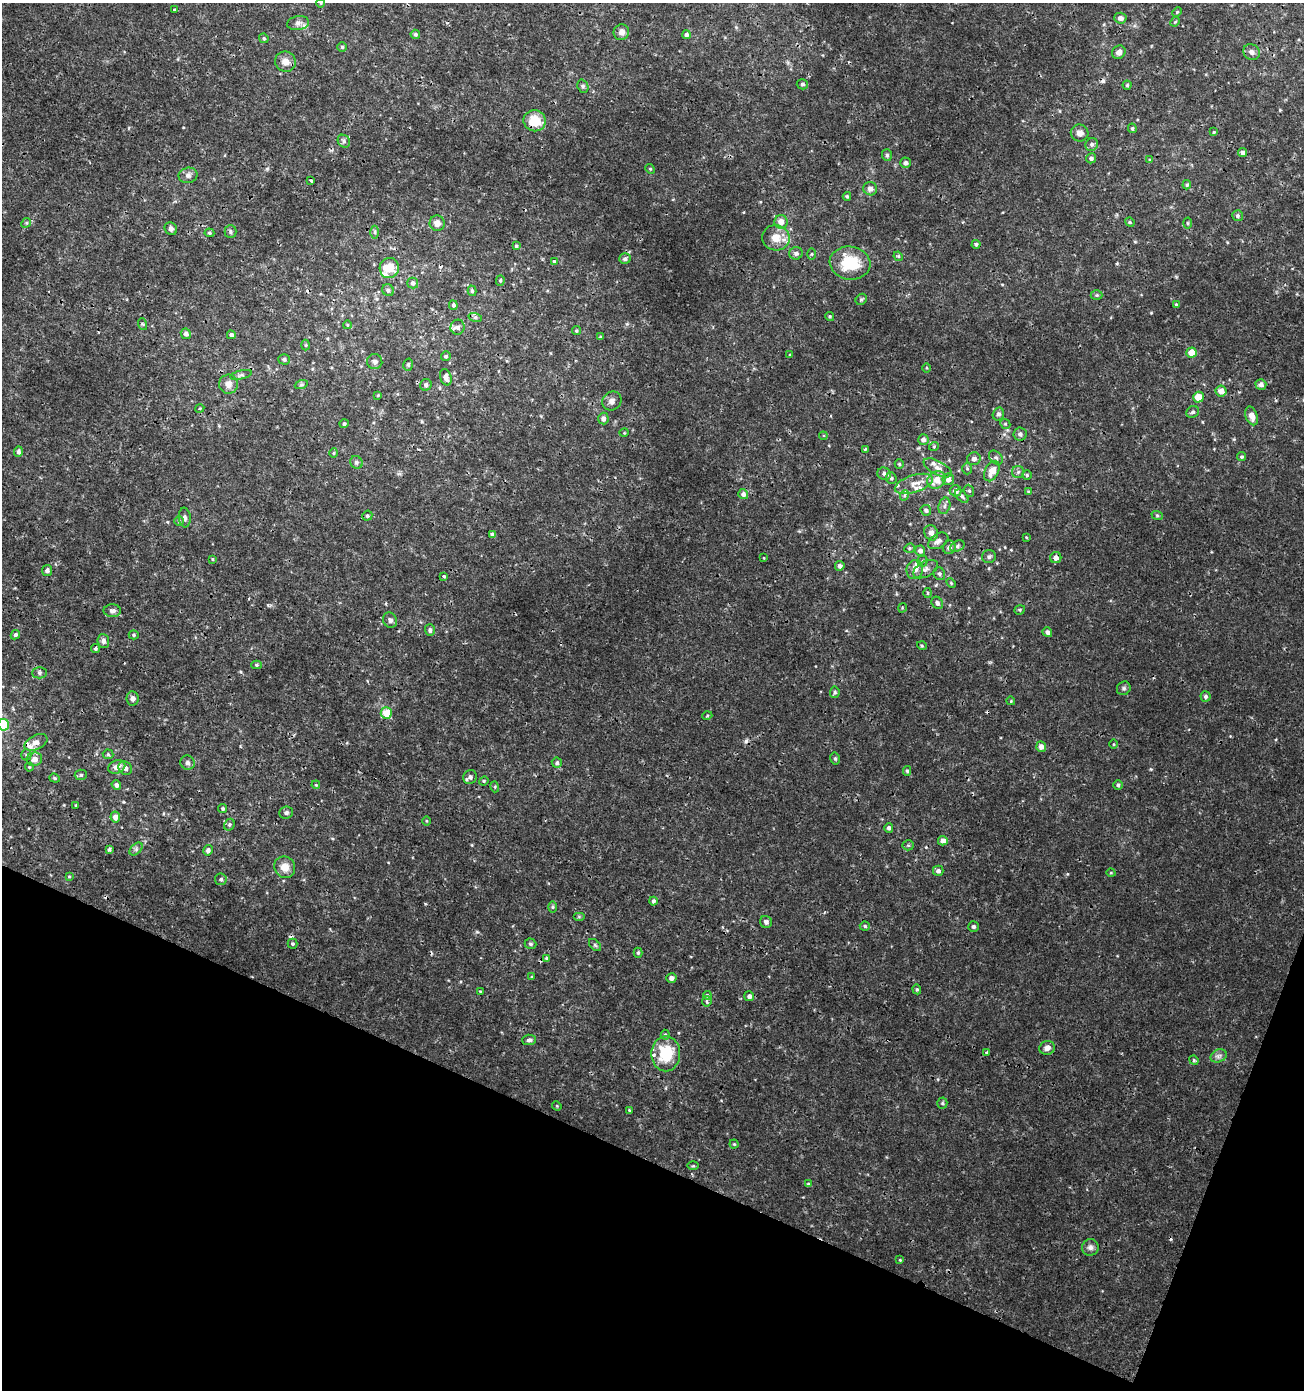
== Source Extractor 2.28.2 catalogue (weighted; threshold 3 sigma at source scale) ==
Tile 15 of 4 x 4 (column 3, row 4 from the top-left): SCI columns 2878-4179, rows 1-1388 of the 5691 x 5560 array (HDU 1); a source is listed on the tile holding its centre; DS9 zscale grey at full resolution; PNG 1306 x 1392 px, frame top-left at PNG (2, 3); each listed source drawn as its Kron ellipse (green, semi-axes under 4 px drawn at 4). Shown black and unused: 19% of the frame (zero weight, under 3 of 4 exposures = <1% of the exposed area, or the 3 px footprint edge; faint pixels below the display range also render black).
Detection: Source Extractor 2.28.2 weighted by HDU 2 'WHT'; one run over the whole footprint, this tile lists its part. Background 0.00201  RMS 0.001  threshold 0.00451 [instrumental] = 3 sigma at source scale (4.5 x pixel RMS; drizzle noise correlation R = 1.50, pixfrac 1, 0.0396/0.0396 arcsec/px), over >= 5 px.
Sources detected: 268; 10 cosmic-ray / hot-pixel residue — neither listed nor drawn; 13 inside a brighter listed object's ellipse — not listed separately; the other 245 listed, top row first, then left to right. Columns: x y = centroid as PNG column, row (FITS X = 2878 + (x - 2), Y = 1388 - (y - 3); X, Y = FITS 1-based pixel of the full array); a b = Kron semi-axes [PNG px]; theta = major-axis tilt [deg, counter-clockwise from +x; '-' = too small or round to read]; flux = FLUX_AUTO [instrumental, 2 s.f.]
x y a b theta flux
321 3 4 3 - 0.07
175 10 4 3 - 0.15
1177 12 5 4 - 0.13
1120 18 6 5 - 0.44
1175 22 5 4 - 0.12
298 23 11 7 11 0.41
621 32 8 7 - 0.48
415 34 5 4 - 0.2
686 35 4 4 - 0.28
264 38 5 4 - 0.16
342 47 5 4 - 0.16
1119 52 7 6 - 0.49
1252 52 9 7 -43 0.39
285 62 10 10 - 0.84
802 84 6 5 - 0.19
1127 85 4 4 - 0.14
583 86 7 5 -70 0.19
535 121 11 10 - 2.1
1132 128 5 4 - 0.17
1214 132 4 3 - 0.11
1080 133 9 8 - 0.57
344 141 7 5 -50 0.23
1092 144 7 6 - 0.28
1242 153 4 4 - 0.31
887 155 6 5 - 0.2
1091 158 5 5 - 0.27
1150 160 4 4 - 0.15
905 163 5 5 - 0.28
650 169 5 4 - 0.12
188 175 9 7 12 0.39
311 181 3 3 - 0.14
1187 185 5 4 - 0.15
870 189 7 6 - 0.51
847 196 4 3 - 0.14
1237 216 5 5 - 0.19
781 222 7 6 - 0.82
1130 222 5 4 - 0.14
26 223 5 4 - 0.12
437 223 8 7 - 0.65
1187 223 5 3 - 0.12
171 229 7 5 -49 0.29
231 232 6 6 - 0.21
375 232 6 4 90 0.18
209 233 5 4 - 0.15
776 238 14 12 -13 1.5
976 244 4 4 - 0.19
516 246 4 4 - 0.13
796 253 6 6 - 0.35
812 254 5 4 - 0.12
898 256 5 4 - 0.12
625 259 6 5 - 0.26
554 261 4 3 - 0.26
850 263 20 16 -8 4
389 268 10 9 - 1.4
500 280 5 4 - 0.14
413 283 5 5 - 0.35
388 290 6 5 - 0.27
472 291 5 4 - 0.17
1097 295 6 5 - 0.16
861 299 6 5 - 0.17
453 305 5 4 - 0.2
1176 305 4 3 - 0.12
830 316 4 4 - 0.12
475 317 7 4 -17 0.2
142 324 6 3 -70 0.12
347 325 4 3 - 0.077
458 327 7 7 - 0.29
576 331 4 4 - 0.13
186 334 5 5 - 0.37
231 335 4 4 - 0.32
600 337 4 4 - 0.099
305 345 5 3 - 0.1
1191 352 5 5 - 1.3
790 355 4 3 - 0.079
446 356 5 4 - 0.19
284 359 5 5 - 0.23
375 362 7 7 - 0.35
408 365 6 5 - 0.16
926 368 4 3 - 0.091
241 375 11 4 13 0.25
446 377 8 5 -73 0.55
228 384 9 9 - 0.69
1261 384 5 5 - 0.42
301 385 6 4 19 0.17
426 385 6 5 - 0.31
1221 391 5 5 - 0.91
378 395 4 3 - 0.09
1198 397 5 5 - 1.5
612 401 10 9 - 0.48
200 408 4 3 - 0.095
1193 412 7 5 34 0.21
998 414 6 5 - 0.28
1252 416 10 6 -71 0.81
603 419 6 5 - 0.43
344 424 4 4 - 0.2
1005 424 5 4 - 0.13
624 433 5 3 - 0.08
1020 434 6 6 - 0.39
823 436 4 3 - 0.13
923 440 5 5 - 0.43
934 446 5 3 - 0.089
865 449 4 3 - 0.11
18 452 5 4 - 0.33
334 453 4 4 - 0.11
996 457 8 5 -47 0.26
1242 457 4 4 - 0.14
974 459 7 6 - 0.43
356 462 6 6 - 0.25
899 464 4 4 - 0.14
938 468 15 7 -28 0.69
967 469 6 5 - 0.17
992 471 11 6 64 1.4
1018 472 6 6 - 0.25
884 474 7 6 - 0.33
1027 475 5 5 - 0.16
891 478 6 5 - 0.19
948 479 6 5 - 0.52
936 480 10 8 40 1.4
914 484 20 8 17 1.2
956 491 6 5 - 0.58
969 491 6 5 - 0.17
1028 491 4 4 - 0.093
743 494 5 5 - 0.41
904 495 5 3 - 0.14
962 496 8 5 -47 0.22
944 506 8 5 74 0.3
926 510 5 5 - 0.28
1157 515 6 3 -20 0.13
367 516 5 5 - 0.19
185 518 10 6 -83 0.32
179 521 5 5 - 0.15
931 533 8 6 -59 0.55
492 534 4 3 - 0.19
1026 537 3 3 - 0.08
938 541 11 7 32 0.47
957 546 7 5 28 0.22
949 547 7 6 - 0.35
909 548 5 4 - 0.15
920 551 5 5 - 0.42
989 557 7 6 - 0.27
764 558 4 2 - 0.062
1056 558 5 5 - 0.54
212 559 4 3 - 0.099
922 561 5 5 - 0.17
840 566 5 5 - 0.29
915 569 9 8 - 0.68
926 569 13 7 29 0.53
47 570 5 5 - 0.31
939 574 6 5 - 0.24
444 576 3 3 - 0.19
951 583 5 3 - 0.11
928 593 5 3 - 0.1
937 603 6 5 - 0.28
902 608 4 3 - 0.089
1020 610 5 4 - 0.14
112 611 8 6 0 0.38
390 620 8 6 -62 0.32
430 630 5 5 - 0.29
1047 632 5 4 - 0.3
15 635 5 4 - 0.23
134 635 5 4 - 0.15
103 641 7 6 - 0.39
922 646 5 3 - 0.1
95 649 4 4 - 0.2
257 665 5 4 - 0.15
39 673 7 5 1 0.24
1124 688 7 6 - 0.21
835 692 6 5 - 0.17
1206 696 5 5 - 0.22
133 698 7 6 - 0.35
1011 701 4 3 - 0.091
386 713 5 5 - 1.9
707 716 5 3 - 0.098
3 725 6 5 - 4.7
36 742 12 7 25 0.61
1114 744 5 3 - 0.099
1041 747 5 5 - 0.6
108 754 5 5 - 0.14
26 755 5 5 - 0.15
835 758 6 4 -75 0.18
34 759 8 7 - 0.65
187 763 7 6 - 0.31
557 763 5 5 - 0.24
29 767 4 4 - 0.1
117 767 9 6 21 0.63
125 768 7 6 - 0.43
907 771 5 4 - 0.15
81 775 6 5 - 0.19
470 777 7 6 - 0.37
55 778 5 4 - 0.13
484 781 5 4 - 0.12
116 785 5 4 - 0.31
316 785 4 3 - 0.095
1118 785 5 4 - 0.22
495 787 5 3 - 0.11
76 805 4 3 - 0.1
223 809 4 4 - 0.14
286 813 7 6 - 0.24
115 817 5 5 - 0.61
426 821 5 3 - 0.093
229 825 6 5 - 0.18
889 828 5 4 - 0.29
943 841 5 5 - 0.57
908 845 5 5 - 0.16
109 849 3 3 - 0.31
136 849 8 5 46 0.23
208 850 5 4 - 0.36
285 867 11 10 - 1
938 871 5 5 - 0.38
1111 873 5 3 - 0.085
69 876 3 3 - 0.088
221 879 6 5 - 0.22
653 901 4 4 - 0.23
553 907 6 4 90 0.15
579 917 6 4 0 0.12
766 922 6 5 - 0.31
865 926 5 4 - 0.15
973 927 5 5 - 0.27
293 944 5 5 - 0.16
530 944 6 5 - 0.17
595 945 7 4 -45 0.17
638 953 5 4 - 0.15
547 958 4 4 - 0.2
532 977 4 3 - 0.1
671 978 5 4 - 0.42
917 989 5 4 - 0.13
480 991 3 2 - 0.073
707 995 4 4 - 0.16
749 996 5 5 - 0.35
707 1001 5 4 - 0.21
665 1035 5 4 - 0.14
529 1040 7 5 4 0.29
1047 1048 8 7 - 0.52
987 1052 4 3 - 0.16
666 1054 17 14 -90 4.1
1219 1056 8 6 21 0.34
1194 1060 5 4 - 0.16
942 1103 5 5 - 0.15
557 1106 5 4 - 0.11
629 1110 4 3 - 0.093
734 1144 4 4 - 0.11
693 1166 6 4 1 0.13
808 1184 4 4 - 0.14
1090 1247 8 8 - 0.41
900 1260 3 3 - 0.082
Overlapping masked pixels (flux is a lower limit): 3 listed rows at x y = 535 121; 1056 558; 386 713
Isophote crosses this tile's border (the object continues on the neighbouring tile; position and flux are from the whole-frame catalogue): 2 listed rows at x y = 321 3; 3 725